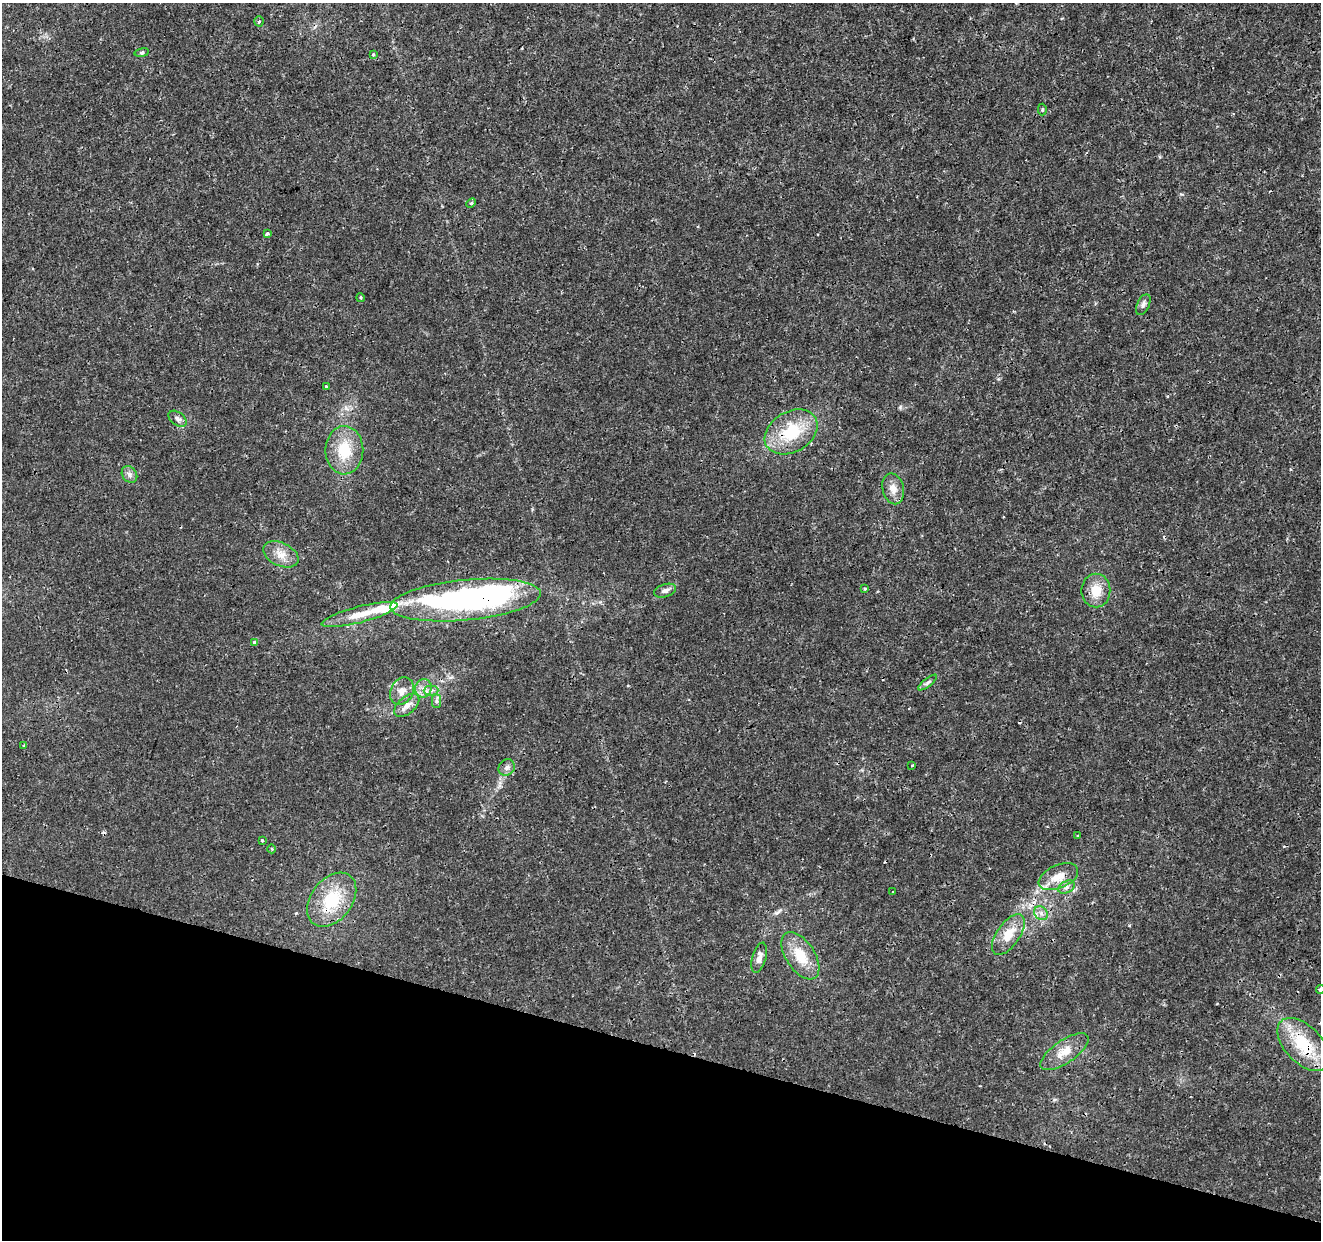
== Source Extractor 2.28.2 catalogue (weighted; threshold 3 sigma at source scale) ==
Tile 15 of 4 x 4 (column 3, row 4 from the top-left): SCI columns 2639-3957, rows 219-1456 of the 5285 x 5452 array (HDU 1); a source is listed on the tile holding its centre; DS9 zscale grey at full resolution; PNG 1323 x 1242 px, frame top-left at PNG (2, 3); each listed source drawn as its Kron ellipse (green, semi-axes under 4 px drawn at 4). Shown black and unused: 16% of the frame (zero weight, under 3 of 4 exposures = <1% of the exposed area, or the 3 px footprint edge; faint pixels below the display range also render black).
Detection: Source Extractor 2.28.2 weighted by HDU 2 'WHT'; one run over the whole footprint, this tile lists its part. Background 0.00236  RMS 7.8e-04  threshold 0.00352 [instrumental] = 3 sigma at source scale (4.5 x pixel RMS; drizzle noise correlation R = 1.50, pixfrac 1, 0.0396/0.0396 arcsec/px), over >= 5 px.
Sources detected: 54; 1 inside a brighter object's white glare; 6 cosmic-ray / hot-pixel residue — neither listed nor drawn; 3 inside a brighter listed object's ellipse — not listed separately; the other 44 listed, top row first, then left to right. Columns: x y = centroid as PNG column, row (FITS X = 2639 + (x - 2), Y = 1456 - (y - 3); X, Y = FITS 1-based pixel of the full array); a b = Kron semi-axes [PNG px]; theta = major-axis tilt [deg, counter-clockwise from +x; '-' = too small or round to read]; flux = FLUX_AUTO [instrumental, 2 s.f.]
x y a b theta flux
259 21 5 4 - 0.13
142 53 7 4 9 0.11
373 54 3 3 - 0.09
1042 110 6 4 89 0.11
471 203 5 3 - 0.092
267 234 3 3 - 0.23
361 298 4 3 - 0.087
1143 305 11 6 65 0.25
326 386 3 3 - 0.21
177 419 10 6 -36 0.32
791 432 28 20 31 3.8
344 450 24 19 -89 2.7
129 474 9 7 -54 0.31
893 489 16 10 -76 0.75
281 554 19 11 -26 0.94
865 589 4 4 - 0.081
1096 590 17 14 -89 1.4
665 591 11 6 18 0.33
466 600 75 20 5 26
359 614 39 8 15 1.7
254 643 3 3 - 0.37
928 683 11 4 38 0.19
423 688 9 8 - 0.49
431 690 7 5 1 0.24
402 691 14 11 62 0.76
436 701 7 4 -90 0.18
407 705 15 8 41 0.65
24 746 3 3 - 0.088
912 765 3 3 - 0.066
507 767 9 7 47 0.3
1078 836 3 2 - 0.1
262 840 3 3 - 0.2
272 849 4 3 - 0.07
1058 877 21 11 23 1.3
1066 887 9 6 27 0.28
892 892 3 2 - 0.063
332 900 30 20 53 3.7
1041 913 8 6 -45 0.31
1008 935 23 11 55 1.5
800 956 27 14 -56 2.1
759 958 15 7 75 0.52
1320 990 4 4 - 0.17
1303 1044 32 18 -46 3.8
1064 1052 28 11 34 1.3
Overlapping masked pixels (flux is a lower limit): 5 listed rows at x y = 791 432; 466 600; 332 900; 800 956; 1303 1044
Isophote crosses this tile's border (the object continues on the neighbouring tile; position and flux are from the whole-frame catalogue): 1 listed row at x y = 1320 990
Unlisted compact peaks at least as high as the median listed source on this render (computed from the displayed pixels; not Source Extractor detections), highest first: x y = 900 407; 1129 925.